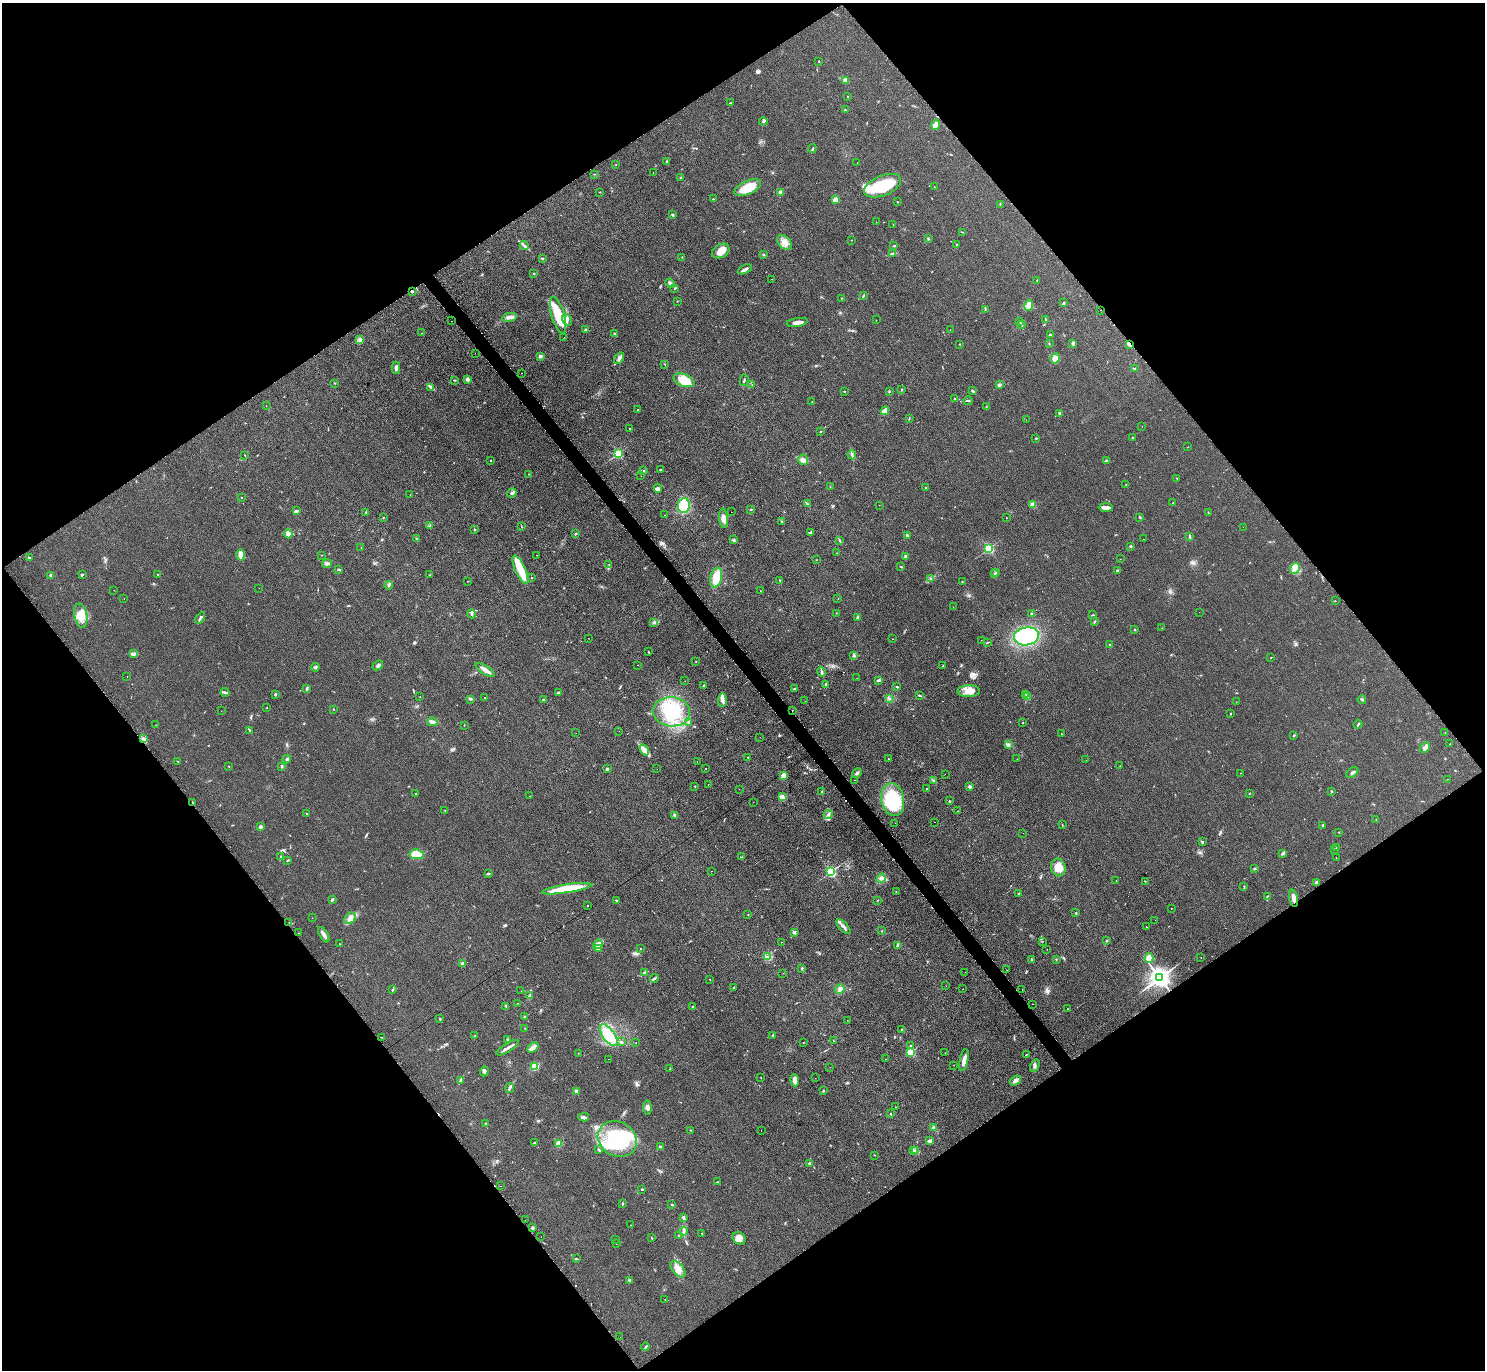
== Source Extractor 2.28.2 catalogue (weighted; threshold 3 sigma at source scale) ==
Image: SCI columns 7-5935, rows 160-5631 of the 5950 x 5938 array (HDU 1 of 3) = the unmasked area's bounding box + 8 px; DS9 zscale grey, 4 x 4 block average (1 PNG px = mean of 4 x 4 image px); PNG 1487 x 1372 px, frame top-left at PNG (2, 3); each listed source drawn as its Kron ellipse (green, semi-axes under 4 px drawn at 4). Shown black and unused: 50% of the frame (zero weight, under 2 of 3 exposures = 2% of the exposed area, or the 3 px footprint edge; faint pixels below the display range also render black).
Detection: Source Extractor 2.28.2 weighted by HDU 2 'WHT'. Background 0.0961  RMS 0.012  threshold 0.0518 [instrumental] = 3 sigma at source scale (4.5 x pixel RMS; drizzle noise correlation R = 1.50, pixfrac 1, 0.05/0.05 arcsec/px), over >= 5 px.
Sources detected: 523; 1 too faint to see at this stretch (4 x 4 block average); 1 inside a brighter object's white glare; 25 cosmic-ray / hot-pixel residue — neither listed nor drawn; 4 coinciding with a brighter row at this scale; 15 inside a brighter listed object's ellipse — not listed separately; the other 477 listed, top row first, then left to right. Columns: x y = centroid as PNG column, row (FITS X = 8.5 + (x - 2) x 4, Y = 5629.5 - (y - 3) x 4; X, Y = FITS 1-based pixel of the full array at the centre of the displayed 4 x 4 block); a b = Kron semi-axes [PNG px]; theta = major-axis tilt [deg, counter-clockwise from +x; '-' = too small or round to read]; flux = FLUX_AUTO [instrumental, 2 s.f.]
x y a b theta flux
819 61 2 2 - 4.5
845 80 3 3 - 20
847 96 2 2 - 1.5
730 103 3 2 - 3.7
845 110 2 2 - 4.1
763 121 4 3 - 9.3
936 125 5 4 - 44
812 148 4 2 - 7.5
666 161 2 2 - 4.5
857 163 2 2 - 1.7
616 165 2 2 - 2.6
653 172 2 2 - 3.3
594 174 2 2 - 3.3
680 178 2 2 - 2.7
882 186 19 10 22 270
934 187 2 2 - 2.4
748 188 14 6 24 130
600 192 2 2 - 2.8
781 193 3 2 - 47
713 199 2 2 - 10
835 200 4 2 - 52
897 202 2 2 - 2.2
1000 204 2 2 - 2.8
673 215 2 2 - 9.4
876 222 2 2 - 1.2
893 225 2 2 - 1.4
963 232 2 2 - 2.4
928 239 3 2 - 5.5
851 240 2 2 - 2
785 243 9 5 -45 59
956 244 2 2 - 5.6
524 246 4 2 - 12
894 246 3 2 - 5
721 251 9 6 30 60
893 253 4 3 - 11
763 255 3 2 - 4.6
682 257 2 2 - 3.1
542 258 2 2 - 3.6
745 269 7 2 26 24
534 273 2 2 - 13
771 279 2 2 - 1.2
1037 280 2 2 - 2.7
670 283 5 3 - 20
675 288 3 2 - 5.9
412 291 3 2 - 6.9
863 296 4 2 - 6.4
841 298 2 2 - 2
677 301 2 2 - 2.5
1063 303 2 2 - 10
1028 305 5 4 - 40
985 309 3 2 - 6.6
1101 310 2 2 - 20
558 315 19 6 -74 190
509 317 7 3 12 34
1046 319 4 2 - 3.8
567 320 6 3 -53 16
876 320 2 2 - 3.1
451 321 2 2 - 1.6
1020 321 2 2 - 2.9
797 322 10 3 9 36
1021 324 3 2 - 8.1
586 330 4 2 - 11
950 330 2 2 - 2.1
422 333 2 2 - 1.3
614 334 2 2 - 4.1
1050 334 2 2 - 3.6
564 337 2 2 - 1.3
360 340 3 2 - 6.9
1049 343 2 2 - 2.2
1073 343 4 3 - 8.4
959 344 2 2 - 2.9
1129 344 4 2 - 41
475 353 2 2 - 1.2
540 356 3 2 - 14
619 358 6 3 57 18
1055 358 5 4 - 45
665 364 2 2 - 3.9
396 368 6 3 -89 19
1134 369 2 2 - 3.5
521 373 2 2 - 15
467 379 3 2 - 18
454 380 3 2 - 5.1
684 380 11 6 -22 180
744 380 6 2 76 8.4
335 383 2 2 - 4.9
752 384 2 2 - 2.1
999 385 3 2 - 16
430 387 4 2 - 9.1
902 389 2 2 - 1.8
844 391 2 2 - 3.3
973 391 3 2 - 9.7
889 392 2 2 - 3.9
955 399 2 2 - 6.5
812 401 2 2 - 1.7
968 401 4 2 - 7
266 406 2 2 - 1.4
986 407 2 2 - 2.8
638 410 2 2 - 4.8
885 411 4 2 - 64
1060 413 3 2 - 11
909 418 3 2 - 4.6
1026 420 2 2 - 14
1142 426 2 2 - 1.1
630 429 2 2 - 11
820 431 2 2 - 5.5
1036 438 2 2 - 4.9
1133 438 2 2 - 17
1188 447 2 2 - 1.3
618 453 2 2 - 690
245 455 2 2 - 2.5
852 455 5 2 - 11
491 460 2 2 - 3.3
803 460 5 4 - 24
1106 460 2 2 - 5.5
661 469 2 2 - 5
644 471 2 2 - 4.2
528 474 2 2 - 2.4
641 476 2 2 - 2.4
1177 478 2 2 - 2.3
1126 485 2 2 - 3.5
830 486 2 2 - 2
658 488 4 3 - 16
926 488 2 2 - 2.7
512 493 5 2 - 12
410 495 2 2 - 1.2
241 498 2 2 - 1.6
1173 503 2 2 - 2.7
807 504 2 2 - 3.2
879 505 2 2 - 4.9
1032 505 2 2 - 190
684 506 7 6 - 190
1106 508 7 3 -2 36
751 509 2 2 - 11
296 511 4 2 - 9.9
731 512 2 2 - 1.3
366 513 3 2 - 4.8
1208 513 2 2 - 2.5
665 515 2 2 - 3.5
1140 517 3 2 - 4.9
383 518 2 2 - 4
724 518 10 4 -83 38
1007 518 2 2 - 2.5
782 521 3 2 - 3.5
430 525 2 2 - 3.4
521 526 3 2 - 3
1243 527 2 2 - 0.72
474 530 2 2 - 19
288 533 5 3 - 23
810 533 3 2 - 7.4
576 534 3 2 - 4.5
907 535 4 2 - 8.1
1189 536 4 2 - 8.7
416 539 3 2 - 4.8
1143 539 2 2 - 2.2
734 540 3 2 - 5.6
839 540 3 2 - 6.1
1130 546 2 2 - 7.6
361 548 2 2 - 1.9
988 548 2 2 - 800
837 553 2 2 - 3.1
241 555 6 3 -89 72
322 555 2 2 - 1.8
537 555 2 2 - 8.8
29 557 3 2 - 4.3
906 557 3 3 - 15
1120 559 2 2 - 1.8
816 560 2 2 - 1.9
327 564 5 3 - 16
609 564 2 2 - 2.4
901 566 2 2 - 2.5
1295 568 6 4 57 33
339 569 4 2 - 7.7
520 570 15 5 -66 160
1117 571 3 3 - 8.5
996 572 2 2 - 7.2
995 574 2 2 - 5.9
51 575 2 2 - 71
82 575 3 2 - 7.4
158 575 2 2 - 9.7
430 575 4 2 - 7.6
531 578 2 2 - 3.4
716 578 10 5 76 120
930 578 2 2 - 3
780 580 2 2 - 5.3
468 581 2 2 - 3
962 582 2 2 - 3.8
389 585 4 2 - 9.3
259 588 2 2 - 3.7
114 590 2 2 - 1.4
760 591 2 2 - 1.5
124 599 2 2 - 2.2
838 599 2 2 - 3
1335 601 2 2 - 1.8
953 607 2 2 - 1.7
1199 612 2 2 - 1
836 613 2 2 - 1.8
1031 613 3 2 - 6.7
472 614 4 2 - 9.7
1093 615 4 2 - 3.9
81 616 12 6 -80 78
857 617 3 2 - 7.5
200 618 6 2 56 11
654 622 3 2 - 6
1094 622 3 2 - 5.7
1162 628 2 2 - 3.2
1135 629 2 2 - 2.7
1026 636 12 9 8 640
588 638 2 2 - 1.3
893 639 2 2 - 1.6
981 640 2 2 - 1.7
987 643 2 2 - 2.3
1110 644 3 2 - 5.5
648 652 3 2 - 4.3
134 654 4 3 - 11
854 655 3 2 - 6.9
1271 658 2 2 - 27
696 661 2 2 - 1.7
378 665 6 2 40 13
638 665 2 2 - 1.3
943 666 2 2 - 1.9
315 667 4 2 - 9.5
485 670 11 2 -33 60
822 672 5 2 - 12
127 677 2 2 - 1.5
857 678 2 2 - 0.84
878 680 4 2 - 13
685 681 2 2 - 1.9
826 684 2 2 - 10
703 686 2 2 - 3.8
897 687 3 2 - 4.8
307 689 2 2 - 4.1
795 689 4 2 - 5.1
969 691 11 6 1 63
225 692 4 2 - 10
558 693 3 2 - 8.3
275 694 3 2 - 6.1
1026 694 3 2 - 4.8
919 695 3 2 - 5.1
420 697 2 2 - 1.9
1028 697 2 2 - 150
484 698 2 2 - 3.8
889 698 4 2 - 7.4
471 699 4 2 - 7.4
1362 699 4 2 - 7.5
544 700 4 2 - 9.3
722 700 7 3 89 30
805 701 2 2 - 1.3
1236 702 2 2 - 1.4
266 708 2 2 - 3
333 709 2 2 - 3.1
792 710 2 2 - 10
221 711 2 2 - 2
671 712 18 15 -5 270
1230 713 3 2 - 3.1
432 722 5 3 - 19
689 722 3 3 - 8.3
1022 723 2 2 - 3
1358 724 5 2 - 6.5
156 725 2 2 - 2
464 725 2 2 - 1.7
250 730 2 2 - 3.3
619 731 2 2 - 2.2
1445 732 2 2 - 2
576 733 2 2 - 1.5
1061 734 2 2 - 7.8
1294 735 2 2 - 7.1
760 737 2 2 - 2.6
144 739 4 2 - 12
1450 744 2 2 - 1.7
1008 745 2 2 - 6
1425 747 6 3 50 29
644 750 6 3 -57 23
748 757 2 2 - 3.6
287 759 4 3 - 8.5
889 759 2 2 - 2
1017 759 2 2 - 2.3
1086 760 2 2 - 1.1
178 761 2 2 - 2.8
697 761 2 2 - 3.9
229 766 2 2 - 2.7
282 766 3 2 - 7.8
1120 766 2 2 - 5.9
705 768 2 2 - 7
607 769 2 2 - 5.5
657 769 2 2 - 1.9
857 773 5 3 - 13
1240 773 2 2 - 1.3
1352 773 7 2 41 10
945 774 2 2 - 8.5
783 776 4 3 - 40
1447 779 2 2 - 3.5
855 780 2 2 - 1.5
933 780 3 2 - 5.1
708 785 2 2 - 4.1
695 786 2 2 - 2.9
970 786 2 2 - 51
739 789 2 2 - 1.6
926 789 2 2 - 4.3
822 791 2 2 - 3.4
1332 791 3 2 - 3.8
416 793 2 2 - 3.1
1249 793 2 2 - 2.6
530 796 2 2 - 4.6
782 797 4 3 - 25
893 800 16 11 -80 510
949 801 2 2 - 4
192 802 2 2 - 12
753 802 2 2 - 2.3
445 811 2 2 - 2.8
957 811 2 2 - 1.7
306 813 2 2 - 2.5
675 815 2 2 - 52
828 815 5 2 - 10
1376 820 2 2 - 1.9
934 822 2 2 - 2.2
895 823 2 2 - 1.8
1062 825 2 2 - 2.1
1323 825 3 2 - 3.7
261 827 3 3 - 15
1339 832 2 2 - 2
1023 833 2 2 - 2.1
1202 842 3 2 - 7
1336 848 2 2 - 3.6
1334 849 2 2 - 2.8
1282 853 4 2 - 7
416 854 7 4 -8 110
280 857 2 2 - 2.5
741 857 2 2 - 2.2
1336 857 2 2 - 3.6
288 860 3 2 - 3.6
1058 867 9 7 -76 87
1255 869 3 2 - 4
711 871 2 2 - 2.3
831 872 2 2 - 1000
488 874 3 2 - 8.9
881 878 5 2 - 12
1116 880 2 2 - 1.2
1145 881 2 2 - 2.6
1317 882 4 3 - 17
1244 886 2 2 - 2.3
567 889 25 4 9 250
896 892 2 2 - 1.7
1018 894 2 2 - 8.1
1267 896 2 2 - 2.7
1293 898 9 3 -78 41
332 899 3 2 - 6.9
616 900 2 2 - 4.7
877 900 2 2 - 2.6
587 906 2 2 - 3
1172 908 2 2 - 2.7
1076 913 2 2 - 5.8
748 914 2 2 - 2
312 918 2 2 - 1.6
350 918 6 5 - 36
1155 920 2 2 - 1.5
289 922 2 2 - 2.6
1146 926 2 2 - 16
844 927 9 2 -46 23
882 931 2 2 - 3.6
794 932 2 2 - 60
298 933 2 2 - 2.2
324 935 8 3 -60 29
1107 940 2 2 - 3.8
1043 941 2 2 - 3.1
782 942 2 2 - 4.3
339 944 2 2 - 1.7
598 944 5 3 - 64
898 945 4 2 - 8.4
598 948 4 3 - 14
641 949 2 2 - 4.1
1047 949 2 2 - 1.9
767 957 3 2 - 4.9
1201 957 2 2 - 2.4
1149 958 4 3 - 68
1056 959 2 2 - 2.4
1032 960 2 2 - 2.9
462 964 3 2 - 17
802 969 3 2 - 4.8
1007 970 2 2 - 1.7
965 972 2 2 - 1.8
644 973 3 2 - 18
783 973 2 2 - 1.4
1160 978 4 3 - 6300
654 979 4 2 - 9.9
710 980 2 2 - 3.4
946 986 2 2 - 1.3
733 988 2 2 - 4.8
840 989 5 4 - 24
963 989 2 2 - 2.7
392 990 2 2 - 8.5
1022 990 2 2 - 1.7
521 991 2 2 - 1.6
530 996 3 2 - 9.9
517 1003 2 2 - 1.6
1032 1004 2 2 - 4.4
506 1006 3 2 - 7.3
692 1007 2 2 - 4.6
1067 1009 2 2 - 2.7
525 1017 2 2 - 11
440 1019 2 2 - 6.2
847 1020 2 2 - 2.9
525 1028 2 2 - 2.1
901 1029 2 2 - 5.1
609 1035 13 6 -54 94
773 1035 2 2 - 3.3
475 1036 2 2 - 3.7
382 1037 2 2 - 7.2
508 1040 2 2 - 7.3
833 1041 2 2 - 3.1
621 1042 2 2 - 10
636 1043 2 2 - 2.6
803 1043 2 2 - 1.6
911 1045 2 2 - 12
533 1047 6 3 41 31
508 1048 13 2 32 30
910 1052 2 2 - 630
578 1053 2 2 - 1.6
945 1053 2 2 - 3.6
1026 1054 2 2 - 18
609 1059 2 2 - 2.2
885 1059 2 2 - 21
964 1060 11 3 79 46
953 1065 2 2 - 1.6
1035 1065 7 2 63 14
534 1067 3 3 - 64
830 1067 2 2 - 2
670 1069 3 2 - 7.2
484 1071 5 3 - 14
761 1078 2 2 - 1.5
815 1078 2 2 - 2.5
461 1080 3 2 - 29
795 1080 6 4 -85 42
1015 1080 6 3 38 19
509 1088 5 2 - 13
576 1091 4 3 - 9.2
823 1091 2 2 - 5.8
647 1107 7 3 -85 22
895 1107 2 2 - 1.9
891 1114 3 2 - 3.1
583 1117 5 2 - 13
486 1123 2 2 - 3.8
934 1128 3 3 - 15
690 1130 2 2 - 3.4
761 1131 2 2 - 11
617 1139 20 17 -31 650
929 1141 3 2 - 14
534 1143 3 2 - 8.2
559 1143 3 3 - 39
660 1147 2 2 - 45
599 1150 4 2 - 7.4
913 1151 2 2 - 49
916 1151 3 2 - 11
875 1155 2 2 - 1.8
809 1163 3 2 - 8.9
717 1182 3 2 - 3.7
501 1186 2 2 - 5.7
642 1189 4 2 - 7.7
623 1203 3 2 - 6.9
672 1205 2 2 - 5.5
683 1218 4 2 - 13
525 1220 2 2 - 9.9
631 1225 2 2 - 1.7
532 1228 3 2 - 11
684 1231 4 2 - 11
702 1233 2 2 - 4.8
679 1236 3 2 - 4.8
541 1237 2 2 - 1.2
652 1238 2 2 - 3
739 1238 7 5 -39 46
615 1239 2 2 - 2.2
616 1243 2 2 - 4.9
576 1259 2 2 - 3.7
678 1269 10 5 -49 51
629 1280 2 2 - 8.7
665 1299 2 2 - 1.6
620 1337 2 2 - 19
646 1347 4 2 - 9.2
Overlapping masked pixels (flux is a lower limit): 6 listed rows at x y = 412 291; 1101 310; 1129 344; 792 710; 192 802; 1293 898
Diffuse or blended objects may show on this block-average render without a row.